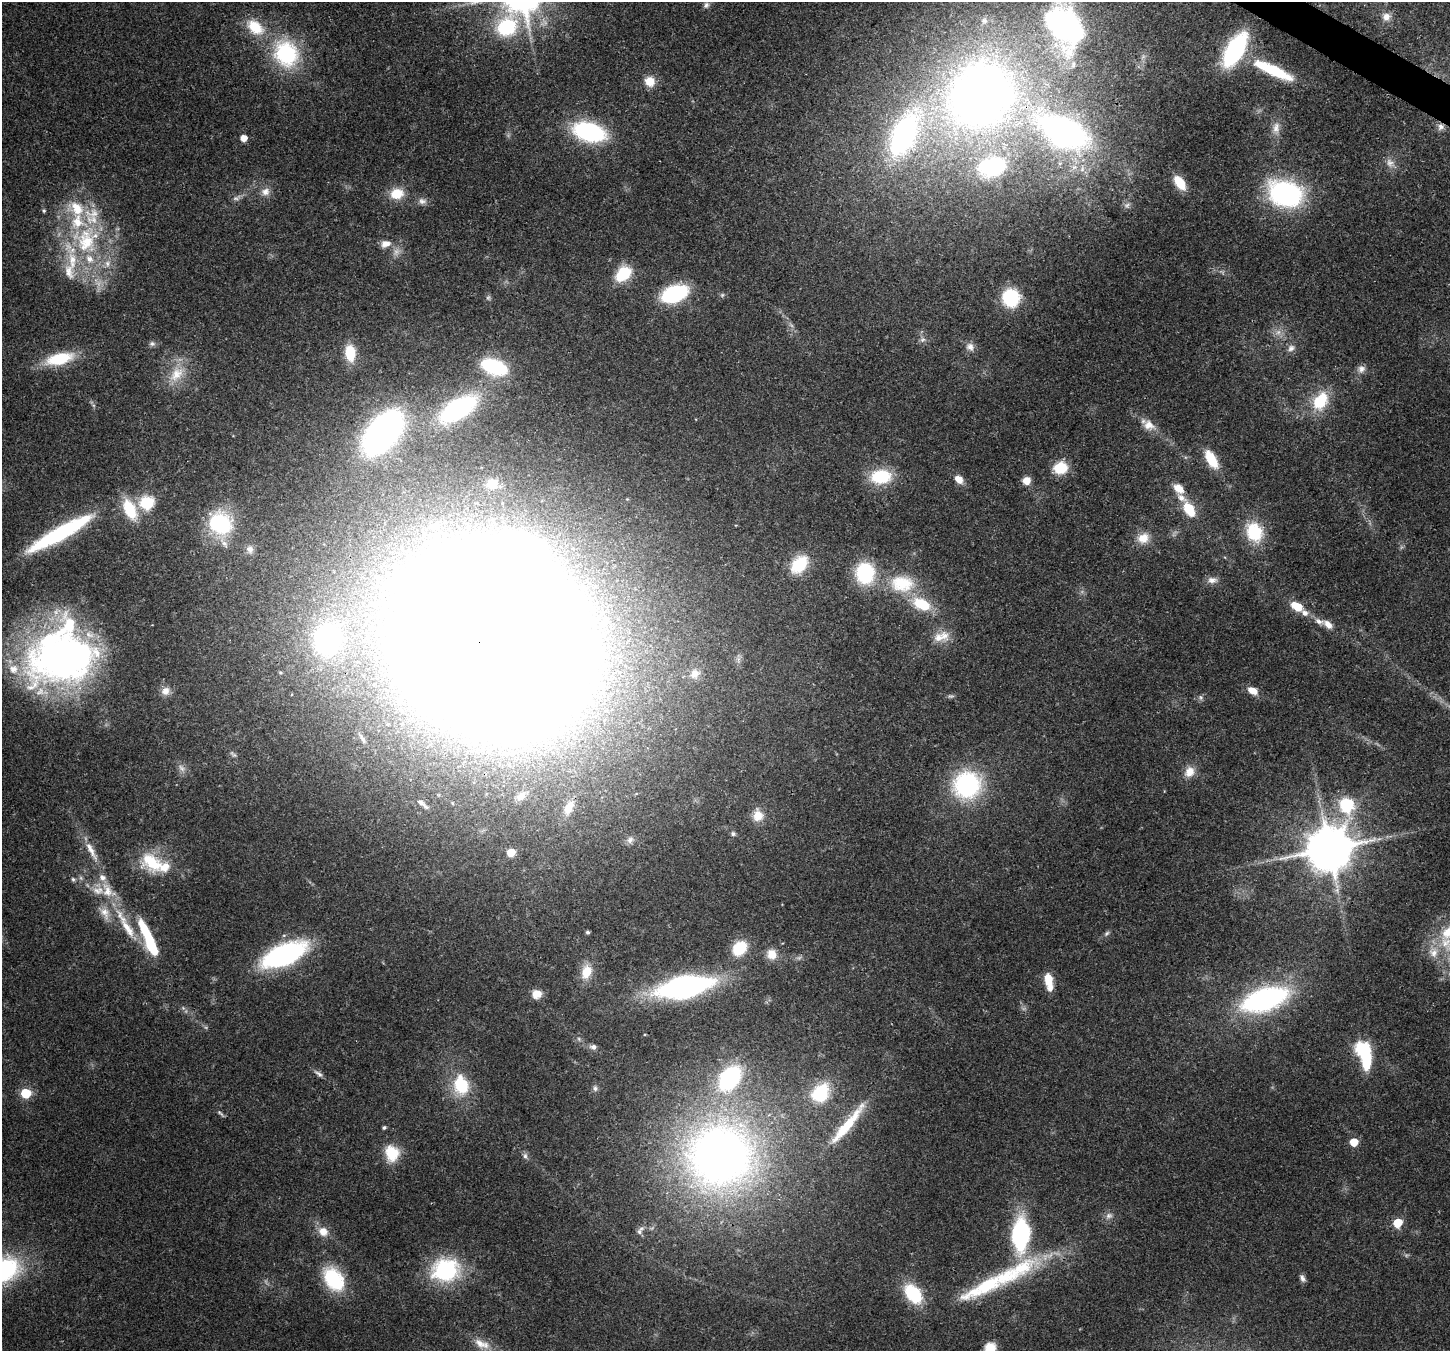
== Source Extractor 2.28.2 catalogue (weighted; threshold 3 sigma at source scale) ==
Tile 10 of 4 x 4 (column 2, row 3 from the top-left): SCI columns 1525-2972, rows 1708-3056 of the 5938 x 6042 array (HDU 1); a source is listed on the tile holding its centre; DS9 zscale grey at full resolution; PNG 1452 x 1353 px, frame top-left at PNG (2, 2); no overlay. Shown black and unused: <1% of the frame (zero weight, under 3 of 4 exposures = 8% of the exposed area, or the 3 px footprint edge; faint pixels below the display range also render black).
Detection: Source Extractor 2.28.2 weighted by HDU 2 'WHT'; one run over the whole footprint, this tile lists its part. Background 0.103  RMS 0.004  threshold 0.0181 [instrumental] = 3 sigma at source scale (4.5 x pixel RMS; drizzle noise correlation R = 1.50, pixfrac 1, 0.0396/0.0396 arcsec/px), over >= 5 px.
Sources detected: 171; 8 too faint to see at this stretch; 6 inside a brighter object's white glare — not listed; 20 inside a brighter listed object's ellipse — not listed separately; the other 137 listed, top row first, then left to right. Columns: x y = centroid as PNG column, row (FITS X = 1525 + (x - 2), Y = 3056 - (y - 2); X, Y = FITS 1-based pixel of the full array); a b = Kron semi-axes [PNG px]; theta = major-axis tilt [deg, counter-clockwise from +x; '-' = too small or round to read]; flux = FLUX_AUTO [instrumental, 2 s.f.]
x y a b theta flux
474 2 18 7 21 3.8
706 5 8 7 - 1.3
1386 17 12 11 - 3
984 21 10 8 -16 2.2
1063 25 45 29 -56 130
255 27 26 16 -38 14
507 27 26 18 26 33
1235 50 26 12 60 64
286 54 38 32 -63 36
1273 70 42 10 -25 23
650 81 11 10 - 5.8
981 95 65 52 71 340
1441 127 9 9 - 2
1276 128 16 10 86 3.5
589 132 24 14 -15 61
1064 132 48 25 -27 140
904 134 46 23 65 97
243 138 5 5 - 5.1
1390 162 12 10 -70 2.9
991 167 33 22 9 35
1180 183 14 8 -55 10
265 192 12 10 20 3
397 194 17 13 9 8.1
1286 194 25 18 -18 90
422 201 11 8 1 2
1127 205 10 7 36 1.6
44 210 6 5 - 0.7
86 241 46 36 -78 52
386 244 13 9 12 3.3
624 273 9 6 40 42
675 294 20 12 20 45
722 295 6 4 46 0.65
1011 298 14 13 - 28
923 339 8 7 - 1.4
152 344 9 7 0 1.3
970 347 12 10 -45 2.7
1291 348 11 9 44 2
350 353 17 11 -84 11
59 359 31 13 14 20
494 367 25 14 -20 29
1361 369 10 10 - 2.1
176 374 27 17 52 11
1320 401 20 13 56 17
458 409 32 15 32 57
1149 425 16 12 -29 4.7
383 433 41 23 50 130
1211 459 21 10 -59 12
1060 468 11 9 14 15
881 477 21 14 4 20
959 479 8 6 -45 5.2
1026 481 8 8 - 4.2
492 484 12 11 - 5.2
1179 488 15 10 -41 4.9
147 502 7 7 - 48
130 509 22 12 -65 16
1189 509 9 6 -59 22
220 523 25 23 -45 33
1254 532 22 17 -70 19
60 533 79 14 29 53
1143 538 15 12 27 5.8
250 549 10 9 - 2
799 564 22 14 51 16
865 573 17 16 - 33
1212 580 14 9 0 2.6
902 584 35 23 -4 20
922 604 20 12 -26 15
1297 606 10 6 -29 12
1305 613 8 7 - 2.1
1328 624 14 8 -43 3.2
944 636 17 14 -64 5.6
327 639 33 27 79 69
491 642 102 86 -39 4000
62 658 76 56 13 190
695 674 13 11 51 3.5
165 691 11 11 - 3.1
1252 691 9 6 -27 5.4
1200 698 8 5 -71 0.94
362 738 18 4 -58 1.4
181 768 12 6 -53 2
1189 772 15 12 58 4.9
967 785 29 28 - 48
521 796 13 10 34 3.4
421 803 12 5 -33 1.4
1347 805 7 6 - 62
569 808 18 9 62 4.5
758 815 15 13 89 5.8
733 834 6 6 - 0.99
630 840 11 8 50 1.8
1329 848 14 12 41 1800
91 850 35 7 -62 6.3
511 852 7 7 - 4.8
152 862 32 21 -43 17
73 879 6 5 - 0.69
98 890 17 10 -2 5
105 913 20 11 -71 4.9
127 927 54 11 -59 15
588 932 4 4 - 0.82
1107 933 8 5 49 0.91
149 940 41 9 -67 29
739 948 13 10 46 17
1433 952 15 14 - 5.8
772 954 12 11 - 5
284 955 37 16 23 83
586 972 19 13 70 6.9
1048 979 14 8 -84 6.7
684 987 46 18 11 110
537 994 10 9 - 4.7
1265 999 34 15 18 110
579 1039 6 4 -72 0.6
593 1047 7 6 - 1.7
1362 1048 7 6 - 62
318 1073 13 6 -36 1.4
730 1078 22 16 53 50
461 1085 20 15 -76 19
595 1088 9 6 -90 1.2
26 1093 6 6 - 22
820 1093 24 18 52 20
220 1113 13 3 -43 0.84
847 1124 65 10 51 18
384 1128 5 4 - 0.77
1354 1142 5 5 - 11
392 1153 20 17 -76 11
525 1156 9 6 -80 1.2
720 1156 71 66 -1 300
1109 1216 10 7 20 1.8
1398 1223 6 5 - 16
323 1231 13 11 -32 4.6
639 1232 8 7 - 1.4
1021 1234 28 14 87 54
4 1270 32 23 28 49
446 1270 28 23 10 41
1302 1278 9 6 -63 1.4
334 1279 29 20 -56 24
988 1285 69 20 29 30
913 1294 19 12 -50 24
482 1344 25 11 -23 6.1
990 1348 13 11 37 5.2
Overlapping masked pixels (flux is a lower limit): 4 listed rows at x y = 1441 127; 1064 132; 327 639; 491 642
Isophote crosses this tile's border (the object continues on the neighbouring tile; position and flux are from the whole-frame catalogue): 5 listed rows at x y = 474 2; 1063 25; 4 1270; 482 1344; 990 1348